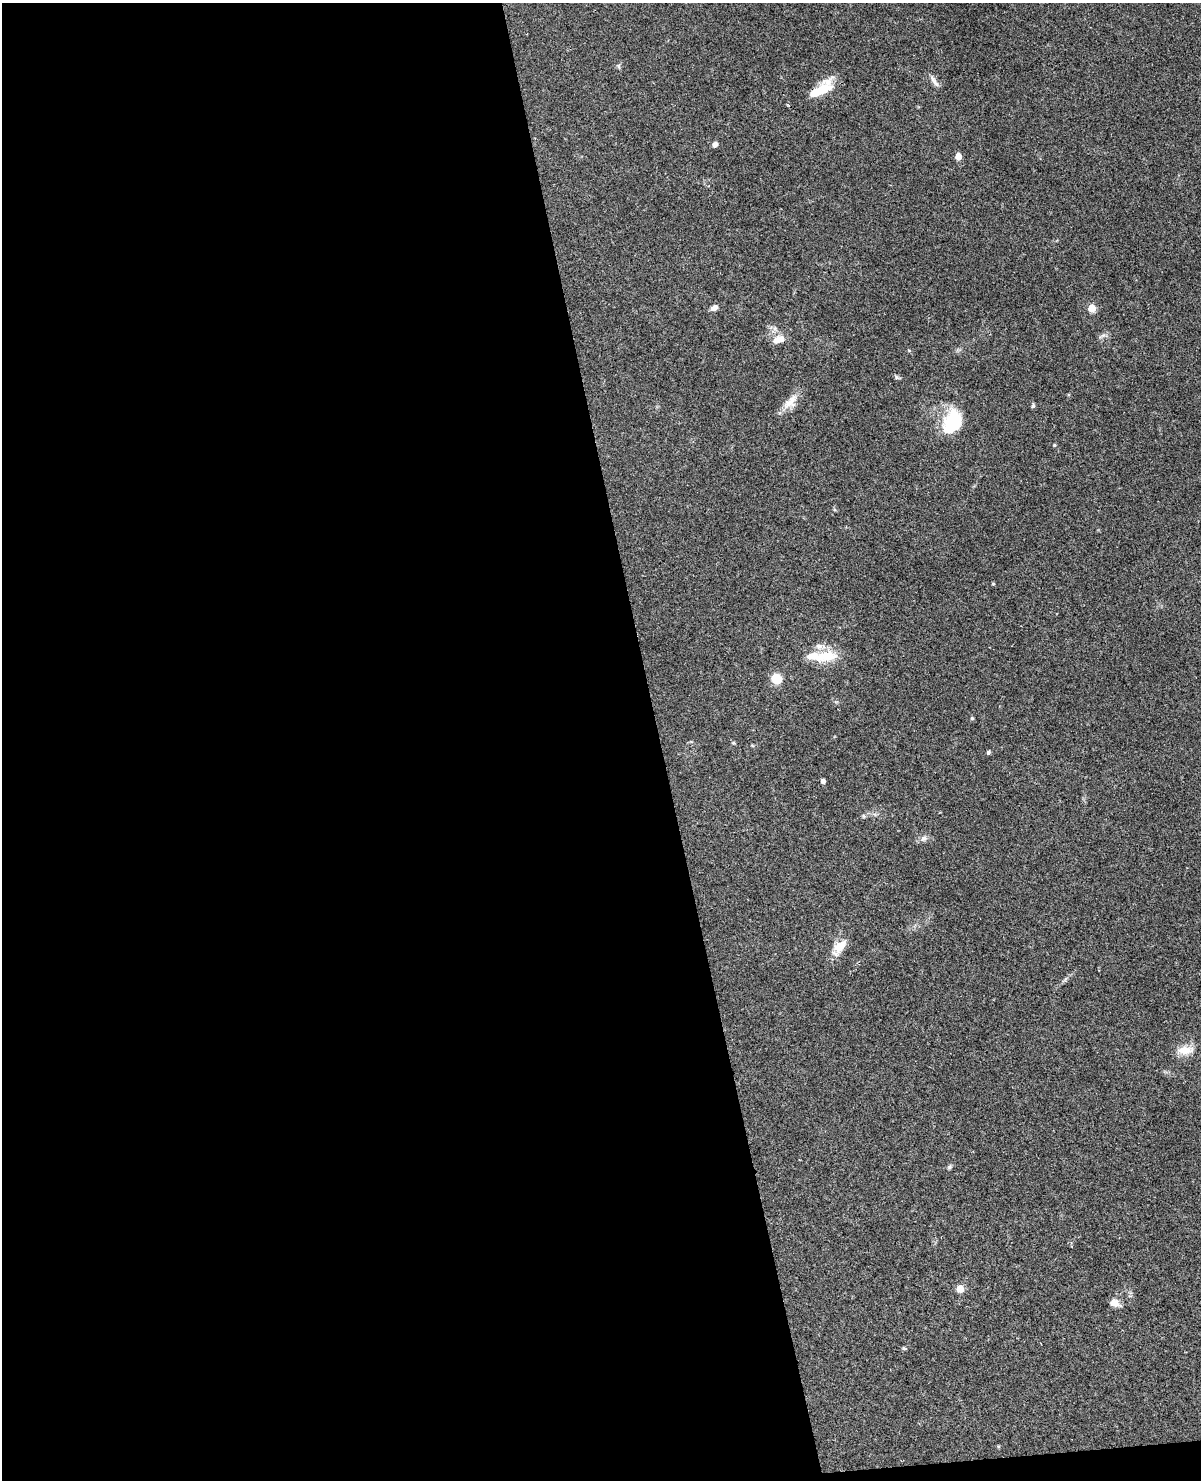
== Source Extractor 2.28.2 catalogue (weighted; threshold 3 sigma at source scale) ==
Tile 9 of 4 x 3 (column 1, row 3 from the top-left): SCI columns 49-1247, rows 259-1736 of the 4892 x 4840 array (HDU 1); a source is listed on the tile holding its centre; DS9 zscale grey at full resolution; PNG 1203 x 1482 px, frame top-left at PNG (2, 3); no overlay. Shown black and unused: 55% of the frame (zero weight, under 3 of 4 exposures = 5% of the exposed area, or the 3 px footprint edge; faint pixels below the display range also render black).
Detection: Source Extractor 2.28.2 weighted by HDU 2 'WHT'; one run over the whole footprint, this tile lists its part. Background 0.0858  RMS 0.0058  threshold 0.0261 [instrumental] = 3 sigma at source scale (4.5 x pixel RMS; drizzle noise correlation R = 1.50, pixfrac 1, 0.05/0.05 arcsec/px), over >= 5 px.
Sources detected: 34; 2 inside a brighter object's white glare — not listed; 4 inside a brighter listed object's ellipse — not listed separately; the other 28 listed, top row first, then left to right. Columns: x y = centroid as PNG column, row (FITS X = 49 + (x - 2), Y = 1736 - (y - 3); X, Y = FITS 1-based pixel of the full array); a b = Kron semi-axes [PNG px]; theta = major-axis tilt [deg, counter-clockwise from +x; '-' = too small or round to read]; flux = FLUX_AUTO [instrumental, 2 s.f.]
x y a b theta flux
619 66 8 4 -81 0.91
934 81 19 5 -55 2.8
823 89 25 14 24 13
715 144 5 5 - 2.6
958 156 5 5 - 6.5
714 308 9 6 29 2.9
1092 308 5 5 - 14
780 339 14 11 -14 4.9
897 377 9 5 -20 1
790 402 24 12 44 7.2
1033 406 7 4 66 0.8
951 427 31 22 39 21
1054 445 4 4 - 0.51
993 584 4 3 - 0.69
827 656 27 14 8 15
776 679 9 9 - 11
972 718 5 4 - 0.67
734 743 6 4 -71 0.64
988 752 6 4 70 0.84
823 781 4 4 - 2.6
864 816 6 3 -70 0.7
924 838 9 7 25 2.1
839 947 21 10 51 9.2
1185 1050 23 10 2 7.3
949 1167 6 5 - 0.91
960 1289 5 5 - 12
1115 1303 13 8 -26 3.8
904 1348 5 4 - 0.68